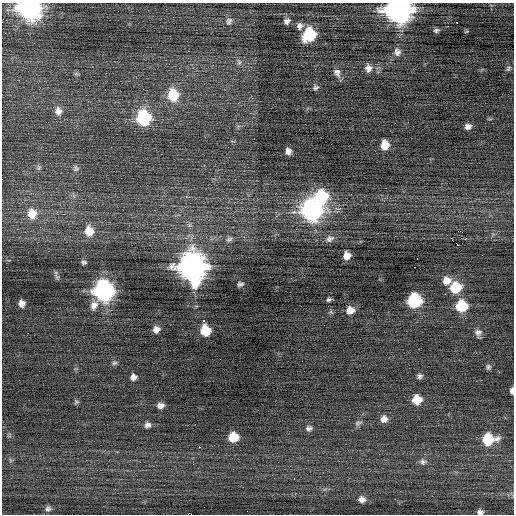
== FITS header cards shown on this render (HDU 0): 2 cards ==
NAXIS1  =                  512 / Axis length
NAXIS2  =                  512 / Axis length

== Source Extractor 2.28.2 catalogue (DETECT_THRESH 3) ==
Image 512 x 512 px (HDU 0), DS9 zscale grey, 1 PNG px = 1 image px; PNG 516 x 516 px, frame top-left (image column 1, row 512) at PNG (2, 3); no overlay
Background -0.0224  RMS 0.82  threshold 2.45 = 3 sigma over >= 5 px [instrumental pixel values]
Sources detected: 75; all 75 listed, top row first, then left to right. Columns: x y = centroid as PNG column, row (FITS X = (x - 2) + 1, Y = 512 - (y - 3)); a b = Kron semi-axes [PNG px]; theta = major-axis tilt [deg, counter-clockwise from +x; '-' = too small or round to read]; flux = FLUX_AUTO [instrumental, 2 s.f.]
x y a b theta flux
29 8 12 10 -17 27000
398 10 12 11 - 46000
229 21 10 7 64 200
287 21 8 7 - 210
457 22 2 2 - 150
300 26 9 8 - 250
436 30 6 4 13 110
466 32 5 3 - 43
309 35 10 9 - 3500
397 52 9 8 - 250
239 62 8 6 90 140
368 68 10 8 74 300
508 69 9 5 61 120
337 73 12 9 -63 290
315 87 8 6 24 140
143 89 2 2 - 28
173 95 12 10 -86 1900
58 111 10 9 - 330
143 118 10 9 - 5400
468 126 7 6 - 250
385 145 8 7 - 730
288 151 6 5 - 270
39 168 8 5 70 110
76 169 8 7 - 140
321 197 11 10 - 4000
312 210 11 11 - 20000
32 214 12 10 -81 740
89 231 12 10 -83 800
458 231 2 2 - 220
229 239 9 7 30 190
330 239 12 9 25 270
458 245 3 2 - 360
347 256 7 6 - 530
417 259 2 2 - 42
84 262 6 5 - 110
192 267 14 12 -77 57000
414 267 3 2 - 110
57 277 11 4 -64 120
447 281 9 8 - 600
240 284 7 5 15 130
455 288 9 9 - 2000
104 291 11 10 - 21000
445 294 2 2 - 170
329 300 5 4 - 110
414 301 9 9 - 5900
22 303 6 6 - 320
94 305 12 9 65 380
461 306 9 8 - 2600
350 310 8 7 - 520
204 321 3 2 - 530
156 329 7 6 - 330
205 330 8 7 - 1800
478 332 10 9 - 240
28 333 2 2 - 190
114 363 7 5 16 110
488 367 7 6 - 130
420 376 7 6 - 150
133 377 7 6 - 230
512 391 6 3 90 180
417 399 8 8 - 1000
76 402 6 6 - 89
160 405 7 5 7 270
384 419 8 8 - 320
358 423 10 6 25 150
147 425 7 6 - 210
309 428 9 7 14 180
233 437 8 7 - 1300
488 439 12 9 4 2100
200 447 3 2 - 130
423 462 10 8 -5 220
294 479 2 2 - 49
362 499 8 7 - 260
48 509 8 7 - 160
247 511 2 2 - 41
480 512 6 5 - 170
At the frame edge (FLAGS 8, measured only in part): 4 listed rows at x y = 29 8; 398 10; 512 391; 480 512